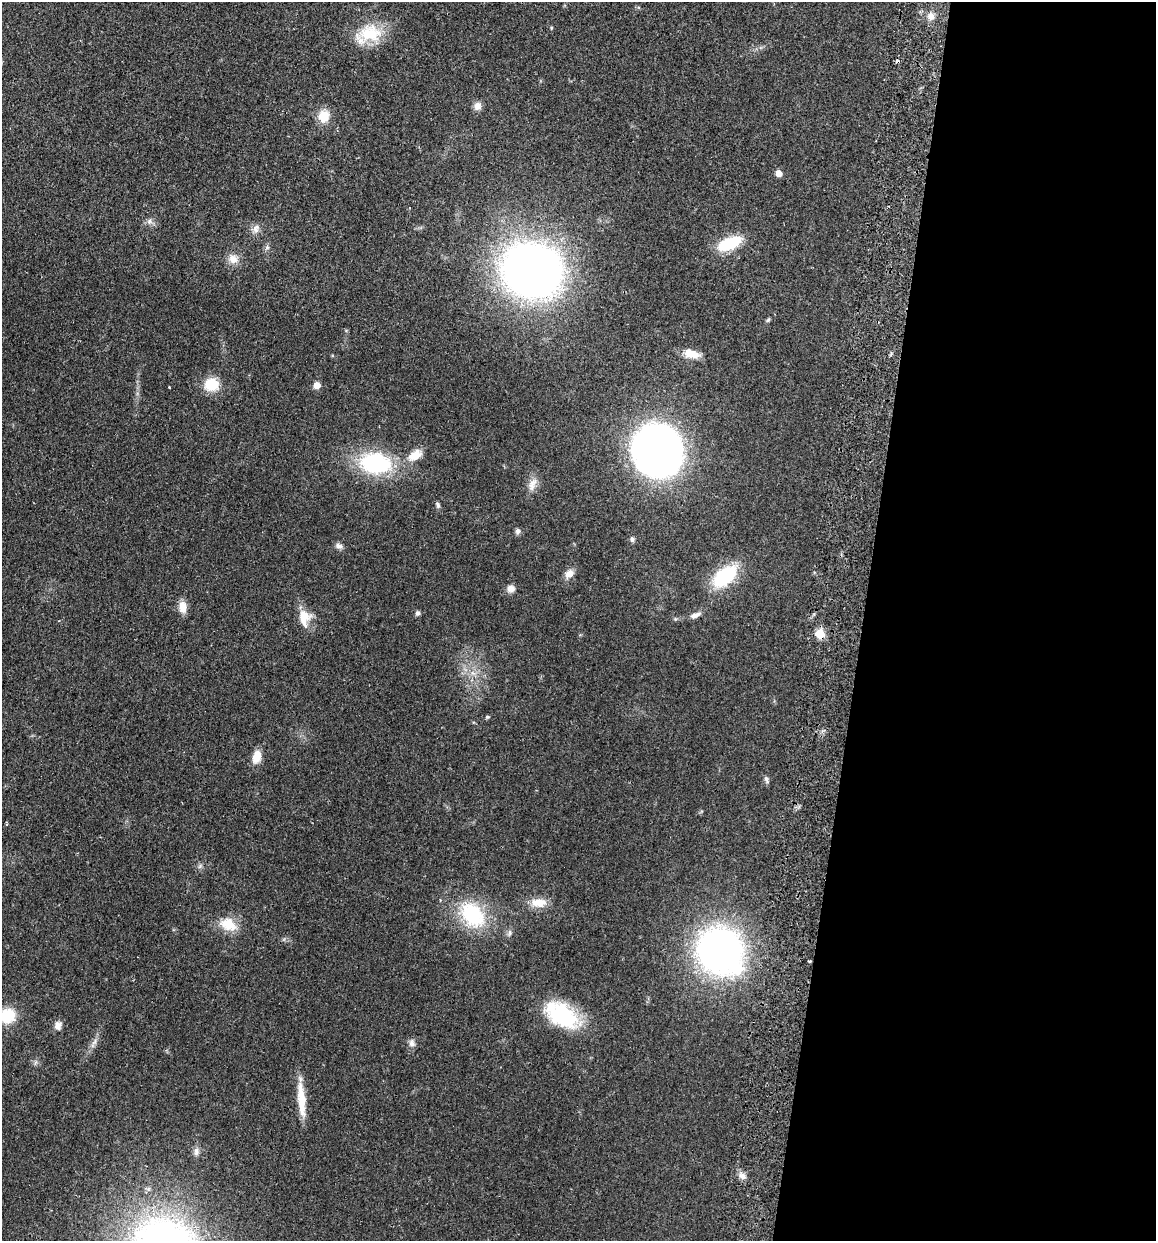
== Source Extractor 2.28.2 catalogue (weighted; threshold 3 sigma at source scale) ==
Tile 12 of 4 x 4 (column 4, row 3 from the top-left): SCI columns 3635-4788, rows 1252-2490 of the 5081 x 4981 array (HDU 1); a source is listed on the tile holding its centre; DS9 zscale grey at full resolution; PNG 1158 x 1243 px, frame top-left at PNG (2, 2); no overlay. Shown black and unused: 25% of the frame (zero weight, under 2 of 3 exposures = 3% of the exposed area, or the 3 px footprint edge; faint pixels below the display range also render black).
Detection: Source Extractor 2.28.2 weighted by HDU 2 'WHT'; one run over the whole footprint, this tile lists its part. Background 0.0478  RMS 0.0068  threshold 0.0307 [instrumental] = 3 sigma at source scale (4.5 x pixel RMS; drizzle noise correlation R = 1.50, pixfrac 1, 0.05/0.05 arcsec/px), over >= 5 px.
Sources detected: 51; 1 cosmic-ray / hot-pixel residue — not listed; the other 50 listed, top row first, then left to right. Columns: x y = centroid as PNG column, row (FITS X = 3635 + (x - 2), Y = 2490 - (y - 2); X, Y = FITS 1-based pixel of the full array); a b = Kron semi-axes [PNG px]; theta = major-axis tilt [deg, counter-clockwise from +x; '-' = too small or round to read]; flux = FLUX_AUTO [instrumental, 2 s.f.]
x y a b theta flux
931 16 9 9 - 3.6
370 33 31 22 0 26
477 106 10 9 - 4.2
324 116 14 13 - 11
779 173 8 7 - 3.6
149 221 8 6 69 2.1
256 228 13 8 70 3.7
729 243 25 11 23 29
267 247 7 5 47 1.5
233 259 13 11 -43 5.8
532 270 40 34 -12 560
768 320 7 4 45 0.97
691 354 19 9 -14 9
212 385 15 13 11 18
317 385 5 5 - 11
169 387 3 2 - 0.43
658 450 33 28 -72 580
415 455 22 12 33 9.9
375 463 30 20 -7 70
532 484 21 9 68 5.7
438 505 8 5 -68 1.5
517 531 7 6 - 1.9
632 539 7 5 -75 1.4
339 546 10 7 -23 2.5
569 574 11 9 42 5
724 576 23 13 39 51
511 589 10 9 - 3.8
183 607 14 9 -84 6.9
417 613 6 5 - 1.6
695 615 15 6 21 3.7
304 617 20 13 -84 12
820 634 11 11 - 7.5
473 673 7 4 -18 2
487 717 6 5 - 0.91
257 757 14 9 76 8.8
766 779 10 5 -72 1.6
539 903 21 12 -2 9.5
473 915 35 25 -49 45
228 924 23 16 -26 14
510 933 8 5 -85 1.8
720 951 35 30 -55 330
809 961 3 2 - 0.86
561 1015 42 24 -34 49
7 1016 16 15 - 22
58 1025 11 9 66 4
94 1042 11 4 58 2.4
412 1043 10 8 -85 2.9
301 1099 42 9 -85 16
196 1152 11 7 -87 2.8
742 1176 11 8 -34 3.4
Overlapping masked pixels (flux is a lower limit): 2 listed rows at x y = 820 634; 809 961
Isophote crosses this tile's border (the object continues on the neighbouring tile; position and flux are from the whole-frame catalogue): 1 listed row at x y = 7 1016